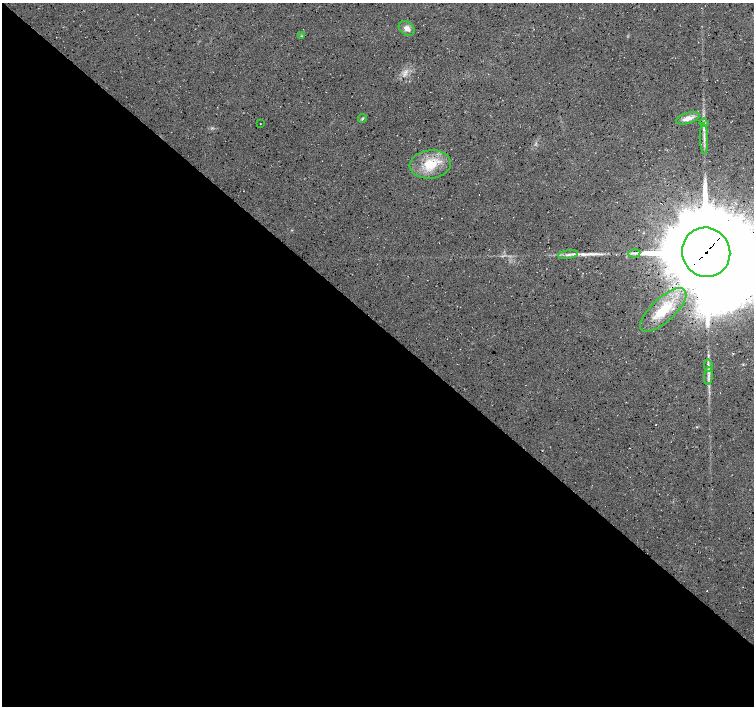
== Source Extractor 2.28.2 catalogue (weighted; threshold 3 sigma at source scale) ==
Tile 14 of 4 x 4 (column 2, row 4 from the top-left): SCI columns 1507-3009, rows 166-1572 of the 6019 x 6027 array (HDU 1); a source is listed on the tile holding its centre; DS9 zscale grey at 2 x 2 block average (1 PNG px = mean of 2 x 2 image px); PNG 756 x 708 px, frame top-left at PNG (2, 3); each listed source drawn as its Kron ellipse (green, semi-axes under 4 px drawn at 4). Shown black and unused: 55% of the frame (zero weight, under 3 of 4 exposures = <1% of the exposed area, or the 3 px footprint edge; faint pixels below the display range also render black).
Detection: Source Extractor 2.28.2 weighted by HDU 2 'WHT'; one run over the whole footprint, this tile lists its part. Background 0.0167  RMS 0.0059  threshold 0.0266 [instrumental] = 3 sigma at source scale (4.5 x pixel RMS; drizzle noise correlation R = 1.50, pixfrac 1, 0.0396/0.0396 arcsec/px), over >= 5 px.
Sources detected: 17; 1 cosmic-ray / hot-pixel residue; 1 long thin detection or spike segment (spike, bleed or trail) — neither listed nor drawn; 1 inside a brighter listed object's ellipse — not listed separately; the other 14 listed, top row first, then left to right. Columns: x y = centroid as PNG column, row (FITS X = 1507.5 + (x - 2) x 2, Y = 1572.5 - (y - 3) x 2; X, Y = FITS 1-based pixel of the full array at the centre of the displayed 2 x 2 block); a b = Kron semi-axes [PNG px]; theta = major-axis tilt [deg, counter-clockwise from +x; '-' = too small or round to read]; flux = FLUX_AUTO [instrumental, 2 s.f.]
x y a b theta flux
407 28 9 6 -37 7.6
301 36 3 2 - 1
362 118 5 2 - 1.6
688 118 12 5 17 11
704 123 4 3 - 1.8
260 124 2 2 - 0.43
704 139 15 2 -88 6.8
430 164 20 14 6 39
706 252 25 24 - 26000
634 253 6 3 6 3.5
568 255 10 3 8 5.1
663 310 29 12 42 45
708 366 6 3 -80 3.4
708 376 9 2 83 4.2
Overlapping masked pixels (flux is a lower limit): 1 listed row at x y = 706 252
Isophote crosses this tile's border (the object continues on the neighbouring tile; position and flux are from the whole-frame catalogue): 1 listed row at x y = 706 252
Diffuse or blended objects may show on this block-average render without a row.